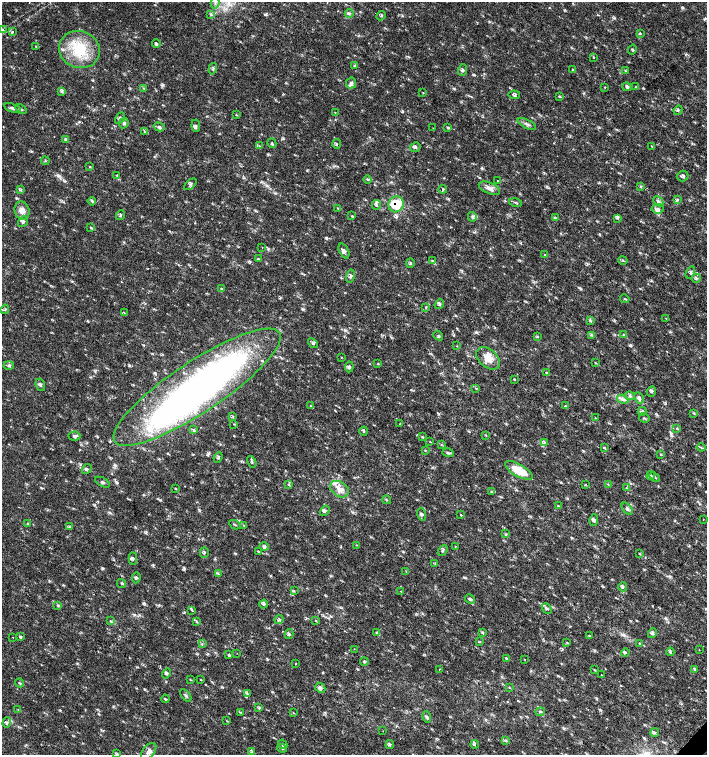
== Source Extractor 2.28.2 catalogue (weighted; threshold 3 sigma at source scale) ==
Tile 6 of 4 x 4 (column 2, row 2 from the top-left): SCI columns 1635-3043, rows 3013-4517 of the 6023 x 6029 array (HDU 1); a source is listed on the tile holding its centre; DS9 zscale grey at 2 x 2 block average (1 PNG px = mean of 2 x 2 image px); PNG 709 x 757 px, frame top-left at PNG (2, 2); each listed source drawn as its Kron ellipse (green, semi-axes under 4 px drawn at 4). Shown black and unused: <1% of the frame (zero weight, under 2 of 3 exposures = <1% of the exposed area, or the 3 px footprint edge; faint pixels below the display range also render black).
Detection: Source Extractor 2.28.2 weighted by HDU 2 'WHT'; one run over the whole footprint, this tile lists its part. Background 0.0182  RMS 0.003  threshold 0.0136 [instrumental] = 3 sigma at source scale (4.5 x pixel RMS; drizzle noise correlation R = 1.50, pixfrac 1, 0.0396/0.0396 arcsec/px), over >= 5 px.
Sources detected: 245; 1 inside a brighter object's white glare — neither listed nor drawn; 2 coinciding with a brighter row at this scale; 4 inside a brighter listed object's ellipse — not listed separately; the other 238 listed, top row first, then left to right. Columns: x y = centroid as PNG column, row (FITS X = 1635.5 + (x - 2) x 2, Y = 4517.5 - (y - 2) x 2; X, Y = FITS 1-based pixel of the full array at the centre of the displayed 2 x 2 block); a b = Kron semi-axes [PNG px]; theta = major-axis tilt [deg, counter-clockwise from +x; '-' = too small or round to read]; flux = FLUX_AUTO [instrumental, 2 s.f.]
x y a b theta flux
215 2 6 3 79 1.6
349 13 4 3 - 0.94
210 14 4 3 - 1.1
381 16 5 2 - 0.71
2 29 3 3 - 0.69
12 32 2 2 - 1.4
640 34 3 3 - 0.63
156 44 4 3 - 1.2
36 46 2 2 - 0.38
79 49 20 18 -19 28
632 49 5 2 - 0.7
593 57 2 2 - 1.3
355 65 4 2 - 0.56
213 69 6 3 73 1.1
463 70 6 3 70 1.4
573 70 3 3 - 0.67
625 71 3 2 - 0.49
351 83 5 5 - 1.9
604 87 2 2 - 1.1
627 87 5 4 - 1.4
636 87 3 2 - 0.39
144 88 3 2 - 0.63
61 92 3 3 - 0.88
423 93 3 2 - 0.41
514 95 6 4 -4 1.4
559 96 3 3 - 0.66
13 108 8 3 -18 2
21 109 6 3 -34 1.1
678 110 5 3 - 1
335 112 2 2 - 0.99
236 115 3 2 - 0.47
120 118 6 3 60 1.1
124 123 5 4 - 1.5
527 124 10 3 -25 1.8
196 126 6 3 -85 1.5
159 127 6 3 -16 1.4
433 128 2 2 - 0.5
448 128 4 3 - 0.89
144 132 3 2 - 0.46
66 139 4 3 - 1.6
272 143 5 3 - 0.89
336 144 5 2 - 0.58
260 146 3 2 - 0.57
652 146 3 2 - 0.4
415 147 5 4 - 1.6
45 161 4 2 - 0.5
90 167 3 2 - 0.42
117 176 4 2 - 0.51
683 176 6 5 - 1.6
367 179 4 2 - 0.58
498 181 3 2 - 0.38
190 184 7 3 41 1.4
641 186 4 2 - 0.67
489 188 11 5 -22 4.6
443 189 4 3 - 0.89
21 190 4 2 - 0.49
677 200 3 3 - 0.97
92 201 4 3 - 0.94
658 201 5 3 - 1.4
515 203 7 2 -12 0.95
396 204 8 7 - 20
376 205 5 3 - 1.1
338 208 3 2 - 0.43
658 209 6 4 8 2
22 211 9 7 -77 4.7
120 215 5 2 - 0.77
352 216 2 2 - 0.73
472 217 5 3 - 1.1
555 217 3 2 - 0.55
617 218 3 3 - 0.6
23 222 6 3 51 1.2
90 228 3 2 - 0.53
262 247 2 2 - 0.31
344 251 8 4 -65 2
545 255 3 2 - 0.38
258 259 3 2 - 0.58
623 260 5 2 - 0.66
432 261 3 2 - 0.58
410 263 4 3 - 0.79
690 272 6 3 65 1.2
350 276 6 4 76 1.8
696 278 5 2 - 0.68
221 289 3 2 - 0.53
625 299 5 2 - 0.51
439 304 5 3 - 1
426 307 3 2 - 0.6
5 309 5 2 - 0.72
124 313 3 2 - 0.6
666 318 2 2 - 0.38
591 321 4 2 - 0.64
623 334 3 2 - 0.55
592 335 4 3 - 0.89
438 336 5 3 - 0.96
538 337 4 2 - 0.57
313 343 6 3 -42 1.1
457 346 3 2 - 0.33
341 357 2 2 - 0.39
488 358 13 9 -43 8.9
595 363 3 2 - 0.37
378 364 3 2 - 0.47
9 366 5 3 - 1.2
349 367 5 4 - 1.3
546 372 3 2 - 0.46
514 379 3 2 - 0.5
40 385 6 4 -65 1.5
197 387 99 25 34 380
476 388 4 2 - 0.72
652 391 5 3 - 1
630 396 5 4 - 1.5
639 398 6 4 -62 2.2
623 399 6 4 -17 2
311 406 3 2 - 0.52
566 406 4 2 - 0.81
642 411 4 3 - 0.88
693 413 3 3 - 0.58
233 417 3 2 - 0.48
595 418 3 2 - 0.39
644 418 5 2 - 0.71
400 423 2 2 - 0.49
234 424 3 2 - 0.39
677 428 4 3 - 0.67
194 430 4 3 - 0.69
364 431 4 3 - 0.73
486 435 3 2 - 0.43
74 436 6 4 3 1.6
422 437 3 2 - 0.6
430 442 3 2 - 0.39
544 442 3 2 - 0.58
441 445 2 2 - 0.41
701 447 4 3 - 0.82
604 448 3 2 - 0.54
425 450 3 2 - 0.42
448 453 6 3 -17 1.1
660 454 2 2 - 0.83
218 457 5 3 - 1
252 462 6 2 -59 0.91
87 469 5 3 - 1.1
519 470 15 6 -30 15
651 476 4 4 - 1.1
655 477 6 2 -40 0.87
102 482 8 2 -28 1
288 484 4 2 - 0.69
608 484 3 2 - 0.42
585 485 2 2 - 0.44
175 488 2 2 - 0.49
626 488 3 2 - 0.4
339 489 10 7 -34 5.7
491 492 3 3 - 0.7
387 500 4 2 - 0.59
558 506 3 2 - 0.52
627 509 7 3 -50 1.5
325 511 5 3 - 1.2
422 514 6 4 -72 1.5
461 515 2 2 - 0.9
703 519 2 2 - 0.27
594 520 6 3 82 1.4
27 523 3 2 - 0.48
235 525 6 2 -28 0.72
244 525 3 2 - 0.47
69 527 4 2 - 0.55
506 534 3 2 - 0.67
356 545 3 2 - 0.39
455 546 2 2 - 0.33
264 547 5 4 - 1.4
443 550 6 2 53 0.89
258 551 3 2 - 0.51
204 552 5 3 - 1
639 554 3 2 - 0.39
133 559 6 3 -88 1
435 563 3 2 - 0.36
406 571 3 2 - 0.4
218 573 3 3 - 0.64
136 578 5 3 - 1.1
122 583 4 2 - 0.73
623 587 4 3 - 1.1
294 591 3 2 - 0.47
401 591 2 2 - 1.2
470 599 5 3 - 1.4
263 604 4 3 - 0.86
58 605 3 3 - 0.83
547 608 6 2 -48 1.1
192 610 3 2 - 0.48
279 620 5 3 - 1
110 621 4 2 - 0.57
196 621 3 3 - 0.66
316 621 3 2 - 0.41
377 632 4 3 - 0.78
482 632 4 2 - 0.57
652 633 5 4 - 1.3
289 634 5 3 - 0.98
589 636 3 2 - 0.49
13 637 2 2 - 0.34
20 637 3 3 - 0.99
480 642 3 2 - 0.42
567 643 3 2 - 0.45
639 643 3 2 - 0.55
202 644 3 2 - 0.47
354 649 2 2 - 0.4
699 650 2 2 - 0.5
670 652 4 3 - 1
237 653 2 2 - 0.44
625 653 4 2 - 0.77
229 655 3 3 - 0.72
507 658 4 3 - 1.1
525 660 2 2 - 0.29
364 662 4 3 - 0.9
295 664 3 2 - 0.36
439 669 2 2 - 1.1
695 669 4 3 - 0.72
594 670 3 2 - 0.46
166 673 5 3 - 1.2
601 675 2 2 - 0.34
190 679 3 2 - 0.33
201 680 3 2 - 0.38
20 683 4 2 - 0.72
509 687 3 2 - 0.39
320 688 6 4 -43 2.4
247 693 4 2 - 0.73
186 695 7 2 -52 0.68
165 699 4 2 - 0.86
259 708 4 3 - 0.8
18 710 3 2 - 0.39
240 712 3 2 - 0.53
540 712 4 2 - 0.69
293 713 3 2 - 0.46
427 717 6 3 -81 1.2
227 721 3 2 - 0.41
7 723 5 3 - 1.4
383 731 2 2 - 0.26
654 733 4 3 - 0.88
505 740 4 2 - 0.74
283 744 5 4 - 1.6
475 744 4 3 - 0.76
390 745 4 3 - 0.94
282 748 5 3 - 1.1
149 751 9 6 49 2.9
252 752 3 2 - 0.57
117 754 3 2 - 0.49
Overlapping masked pixels (flux is a lower limit): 1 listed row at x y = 396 204
Isophote crosses this tile's border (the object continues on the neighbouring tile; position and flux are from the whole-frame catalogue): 1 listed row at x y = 215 2
Diffuse or blended objects may show on this block-average render without a row.